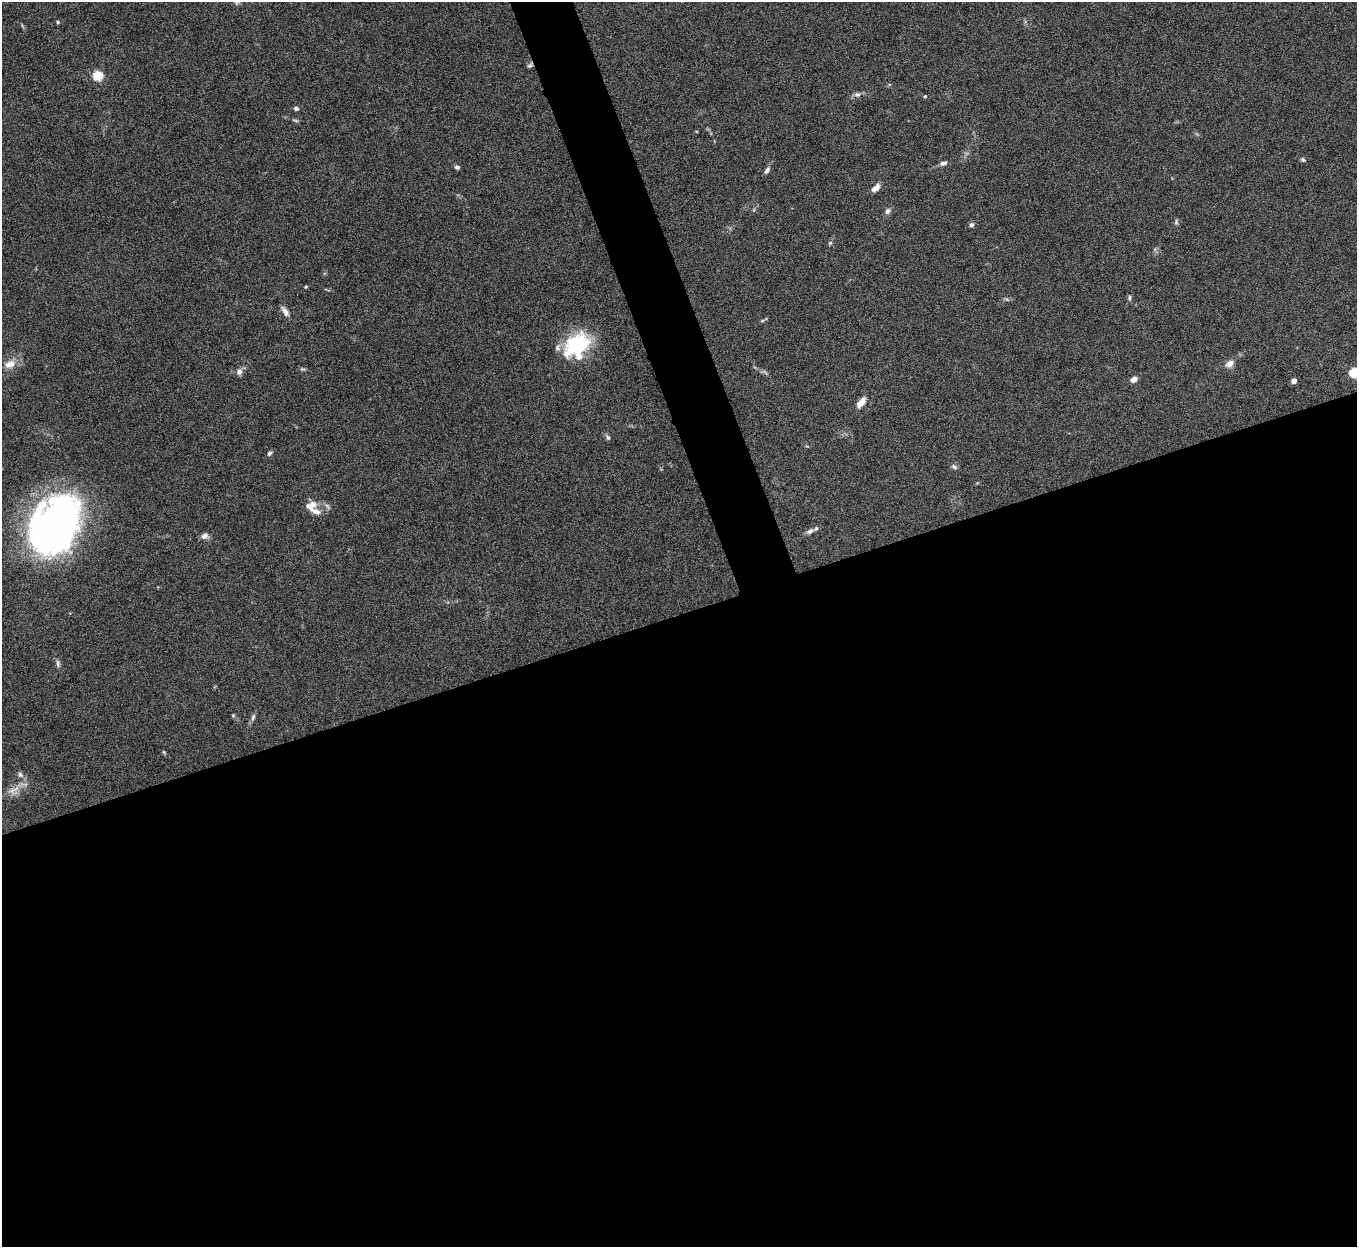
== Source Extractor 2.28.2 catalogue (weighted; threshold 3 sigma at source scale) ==
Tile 15 of 4 x 4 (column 3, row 4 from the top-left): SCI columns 2711-4065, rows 149-1393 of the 5423 x 5406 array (HDU 1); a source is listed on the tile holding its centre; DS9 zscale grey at full resolution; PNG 1359 x 1249 px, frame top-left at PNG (2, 2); no overlay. Shown black and unused: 53% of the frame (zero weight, under 5 of 10 exposures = <1% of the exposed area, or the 3 px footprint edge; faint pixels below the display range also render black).
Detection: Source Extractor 2.28.2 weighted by HDU 2 'WHT'; one run over the whole footprint, this tile lists its part. Background 0.147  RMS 0.0057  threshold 0.0234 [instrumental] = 3 sigma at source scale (4.09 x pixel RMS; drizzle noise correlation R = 1.36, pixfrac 0.8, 0.05/0.05 arcsec/px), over >= 5 px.
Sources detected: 44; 2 inside a brighter listed object's ellipse — not listed separately; the other 42 listed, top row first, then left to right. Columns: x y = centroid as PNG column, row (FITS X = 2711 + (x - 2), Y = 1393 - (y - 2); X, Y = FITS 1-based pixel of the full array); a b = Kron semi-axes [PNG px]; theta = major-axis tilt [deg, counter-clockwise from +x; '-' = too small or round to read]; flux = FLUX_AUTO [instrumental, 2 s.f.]
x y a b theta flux
237 2 7 4 19 0.81
58 22 4 4 - 0.74
530 65 8 5 28 1.1
98 76 5 5 - 31
857 94 9 6 0 1.8
925 96 4 4 - 0.75
296 108 6 5 - 1.2
1303 160 6 5 - 0.98
944 163 9 6 16 1.9
457 167 6 5 - 1.2
767 171 11 5 54 1.7
875 188 12 6 42 3.2
887 211 8 6 65 1.8
1176 222 7 5 79 0.95
971 225 6 5 - 1.4
830 243 6 4 43 0.75
306 287 4 3 - 0.51
1129 298 7 4 85 0.92
285 312 13 6 -56 3
762 321 5 3 - 0.63
577 345 31 20 36 41
10 364 16 11 21 5.8
1229 364 12 8 35 3.3
302 369 9 3 -5 0.83
239 372 9 8 - 2.1
1354 373 5 5 - 37
1134 379 8 6 35 2.3
1294 381 4 4 - 3.7
861 402 13 6 52 4.7
608 437 7 5 -53 1.3
269 453 8 5 44 1.1
954 467 9 5 -38 1.3
310 508 28 7 -33 5.2
55 525 54 39 58 280
810 531 12 6 35 2.3
204 536 9 7 0 2.4
58 663 10 5 -81 1.4
233 715 5 4 - 0.6
253 717 9 5 74 1.5
164 752 6 3 -71 0.6
20 774 8 7 - 1.6
12 791 12 10 -62 3.7
Overlapping masked pixels (flux is a lower limit): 1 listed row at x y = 530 65
Isophote crosses this tile's border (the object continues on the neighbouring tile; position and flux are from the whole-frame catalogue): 2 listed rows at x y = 1354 373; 55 525